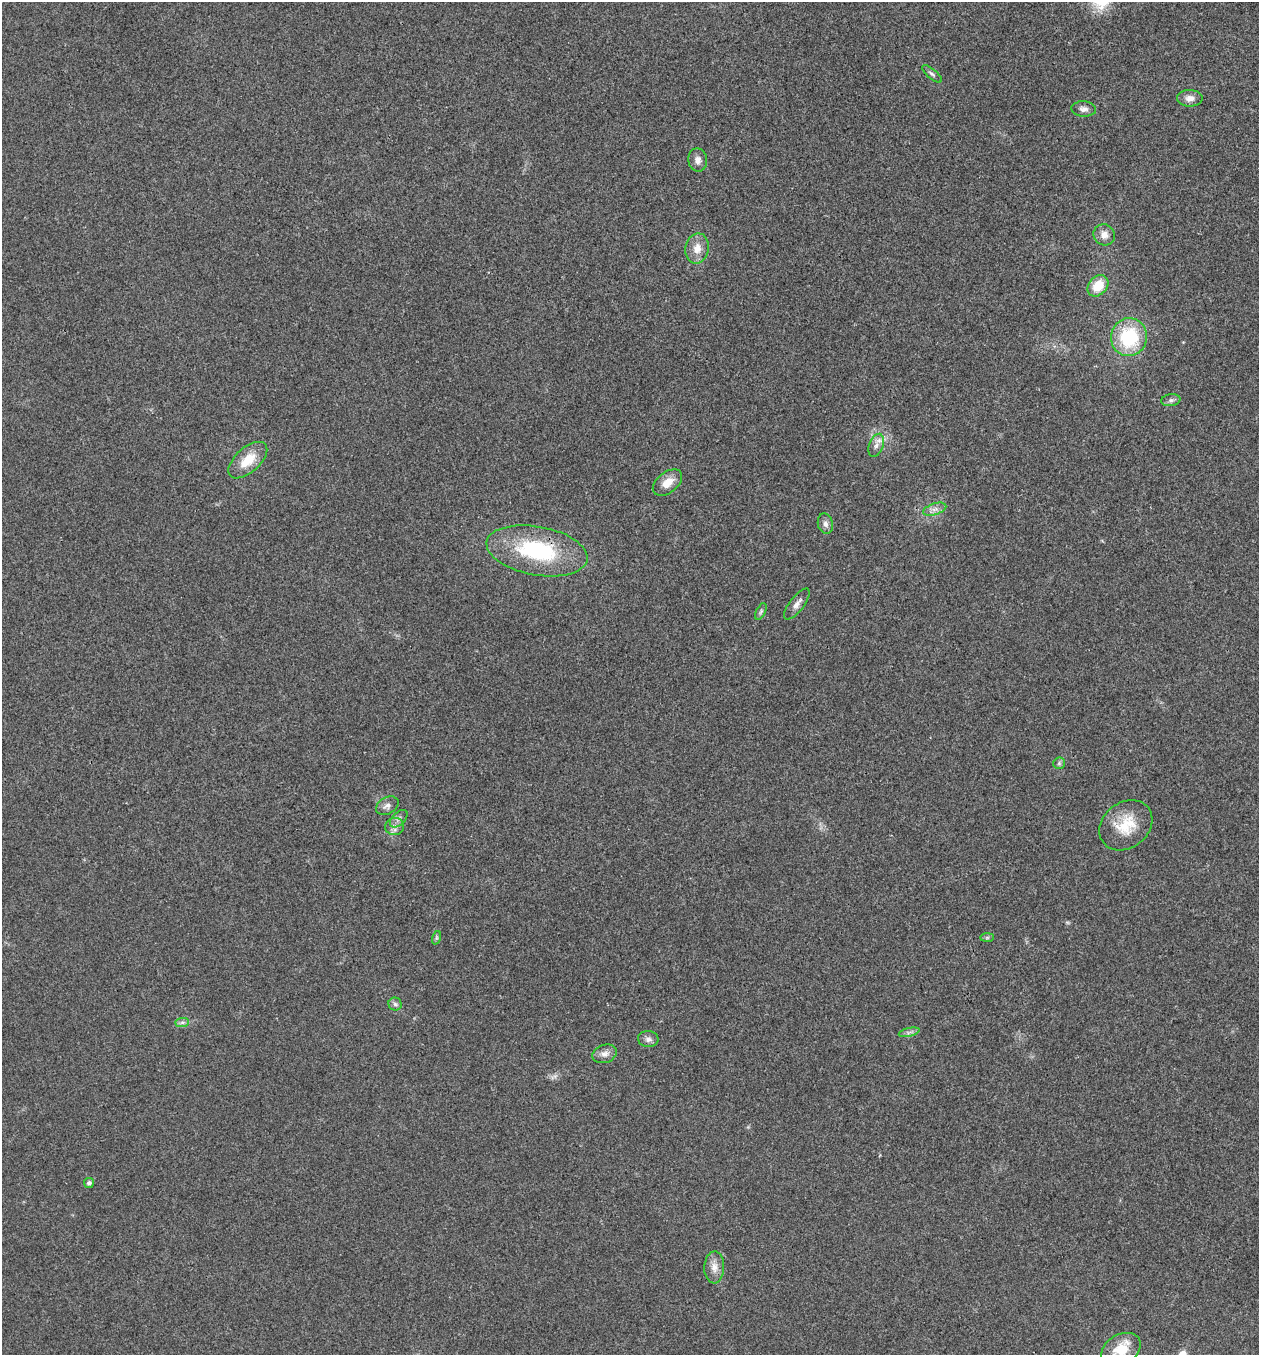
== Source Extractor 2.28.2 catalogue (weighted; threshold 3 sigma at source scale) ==
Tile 6 of 4 x 4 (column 2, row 2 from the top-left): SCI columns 1393-2649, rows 2710-4062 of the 5430 x 5416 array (HDU 1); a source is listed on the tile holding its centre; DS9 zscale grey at full resolution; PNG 1261 x 1357 px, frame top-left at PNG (2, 2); each listed source drawn as its Kron ellipse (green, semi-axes under 4 px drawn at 4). Shown black and unused: <1% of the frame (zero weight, under 3 of 4 exposures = <1% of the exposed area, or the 3 px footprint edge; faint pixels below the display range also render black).
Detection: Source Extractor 2.28.2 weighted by HDU 2 'WHT'; one run over the whole footprint, this tile lists its part. Background 0.0236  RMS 0.0054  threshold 0.0242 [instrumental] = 3 sigma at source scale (4.5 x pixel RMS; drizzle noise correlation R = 1.50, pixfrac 1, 0.05/0.05 arcsec/px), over >= 5 px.
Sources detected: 32; all 32 listed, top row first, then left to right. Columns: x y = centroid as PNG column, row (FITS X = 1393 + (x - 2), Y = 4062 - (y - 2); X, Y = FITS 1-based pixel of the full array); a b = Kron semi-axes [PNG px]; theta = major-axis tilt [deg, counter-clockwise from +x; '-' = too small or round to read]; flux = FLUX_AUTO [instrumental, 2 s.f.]
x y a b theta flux
932 74 12 5 -39 1.4
1190 98 12 8 -1 3.9
1084 109 12 8 -4 2.6
698 160 11 9 -79 3.1
1104 235 11 10 - 4.1
697 248 15 11 79 6.3
1098 286 12 9 47 12
1129 337 19 18 - 34
1171 400 9 6 9 1.6
876 445 12 7 70 3
248 460 23 12 42 12
667 483 17 10 38 6.9
935 509 12 5 18 2.8
825 524 10 7 -76 2.2
537 551 51 24 -10 52
797 604 19 7 52 3.5
761 611 9 4 63 1.1
1059 763 6 6 - 1.1
387 806 12 8 29 2.6
399 819 10 6 45 2
1126 825 29 22 38 17
395 826 9 8 - 3
436 938 7 4 71 0.93
987 938 7 4 1 0.88
395 1004 6 6 - 1.4
182 1022 7 4 1 1.3
909 1032 10 4 13 1.8
648 1039 10 8 -5 2.4
605 1054 12 9 19 3.1
89 1183 5 5 - 1.7
714 1267 16 10 88 4.9
1121 1349 21 15 30 13
Overlapping masked pixels (flux is a lower limit): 1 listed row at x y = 537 551
Isophote crosses this tile's border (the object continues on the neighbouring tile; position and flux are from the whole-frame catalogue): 1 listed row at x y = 1121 1349